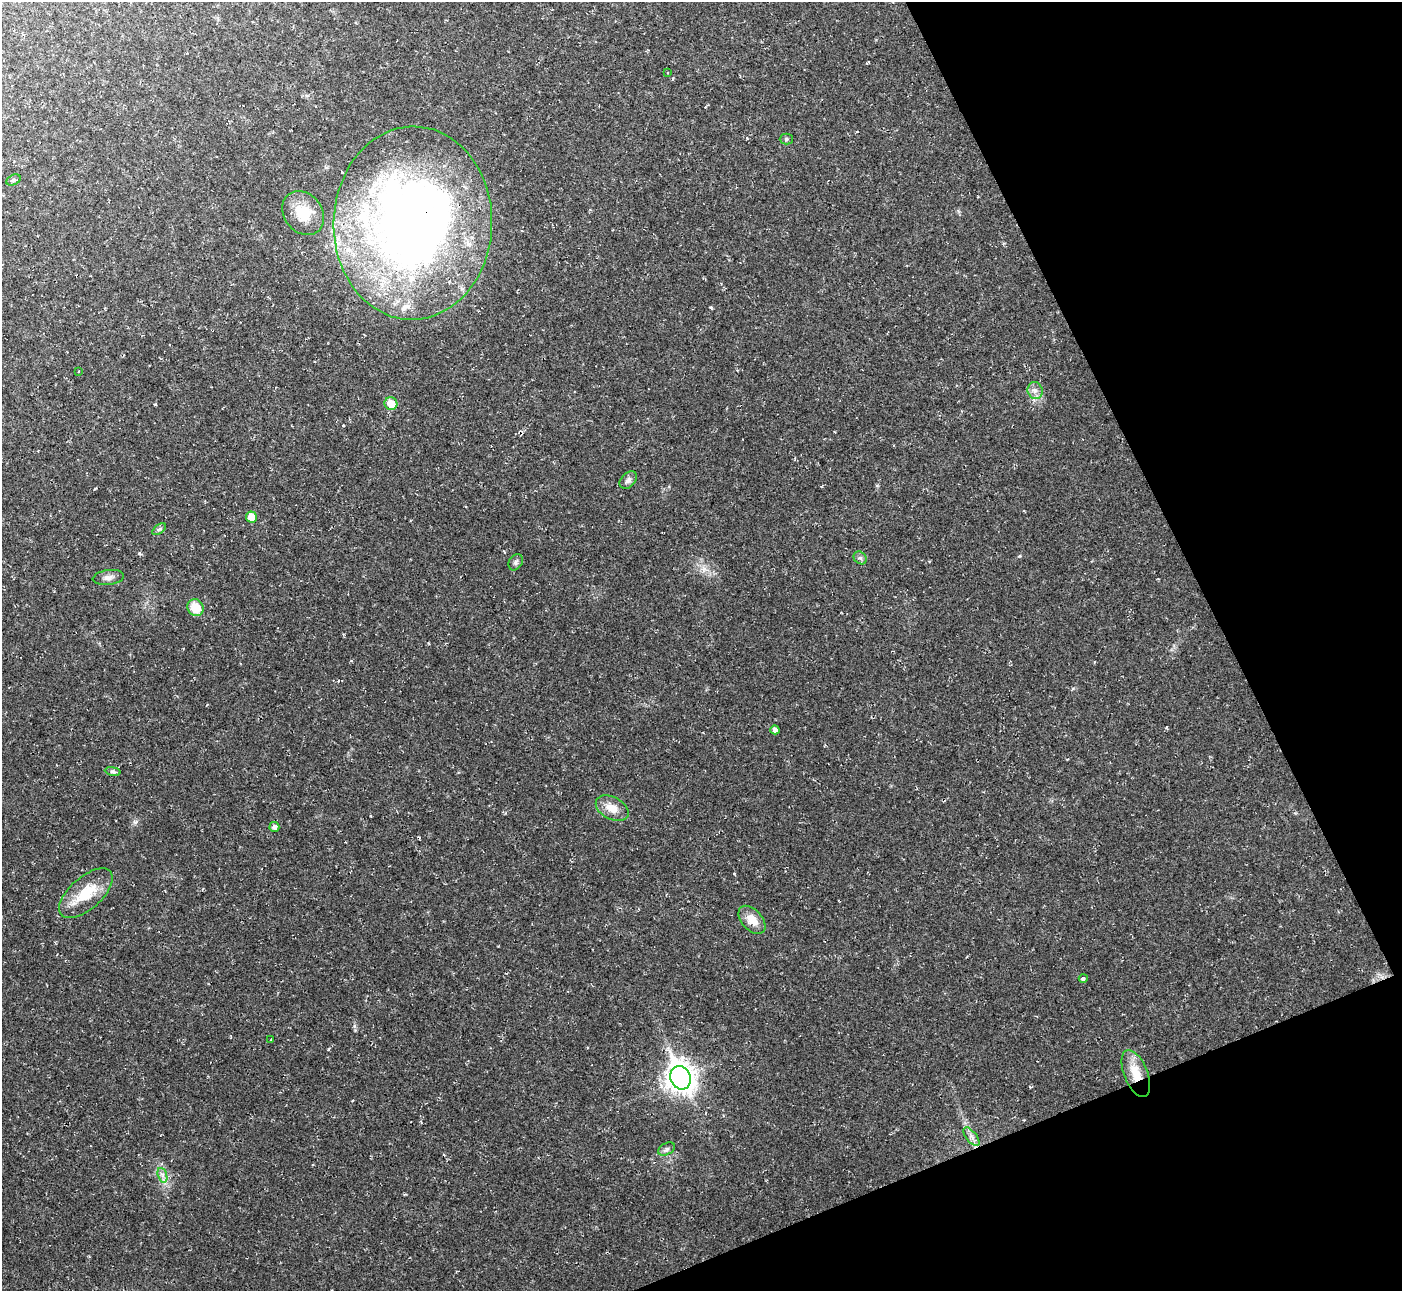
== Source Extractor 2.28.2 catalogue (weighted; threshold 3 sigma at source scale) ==
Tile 12 of 4 x 4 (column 4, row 3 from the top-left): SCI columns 4203-5602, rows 1440-2728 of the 5602 x 5589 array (HDU 1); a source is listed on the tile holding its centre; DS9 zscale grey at full resolution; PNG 1404 x 1293 px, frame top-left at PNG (2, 2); each listed source drawn as its Kron ellipse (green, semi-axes under 4 px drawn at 4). Shown black and unused: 20% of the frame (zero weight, under 2 of 3 exposures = <1% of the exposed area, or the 3 px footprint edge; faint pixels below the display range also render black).
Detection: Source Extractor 2.28.2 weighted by HDU 2 'WHT'; one run over the whole footprint, this tile lists its part. Background 0.0237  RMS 0.0063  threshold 0.0283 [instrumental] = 3 sigma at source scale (4.5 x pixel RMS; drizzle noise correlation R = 1.50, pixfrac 1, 0.05/0.05 arcsec/px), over >= 5 px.
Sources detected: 30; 2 inside a brighter listed object's ellipse — not listed separately; the other 28 listed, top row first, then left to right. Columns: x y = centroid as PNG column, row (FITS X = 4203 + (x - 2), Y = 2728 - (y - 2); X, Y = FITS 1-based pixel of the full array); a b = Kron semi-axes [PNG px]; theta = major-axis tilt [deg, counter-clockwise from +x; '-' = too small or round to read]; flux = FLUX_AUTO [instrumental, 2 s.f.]
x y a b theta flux
668 73 3 2 - 0.37
786 139 6 5 - 1
14 180 7 5 27 1.2
303 213 23 19 -52 16
413 223 97 79 88 520
79 371 2 2 - 0.46
1035 391 8 7 - 3
391 404 6 6 - 9.7
628 480 10 7 46 2.3
251 517 5 5 - 9.1
159 529 8 4 36 1.3
860 558 7 6 - 1.7
516 562 9 6 56 1.6
108 577 15 7 8 3.3
196 608 9 8 - 12
775 730 4 4 - 2.4
113 771 8 4 -9 1.3
612 808 17 11 -28 7.7
274 827 5 5 - 2.1
86 893 33 16 41 20
752 920 16 10 -48 8
1083 978 4 3 - 1.7
271 1040 3 2 - 0.63
1136 1074 25 11 -69 13
681 1078 12 10 -69 650
971 1137 11 5 -51 2.7
667 1149 9 5 27 1.7
162 1175 7 4 -71 2.1
Overlapping masked pixels (flux is a lower limit): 2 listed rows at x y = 413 223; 1136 1074
Unlisted compact peaks at least as high as the median listed source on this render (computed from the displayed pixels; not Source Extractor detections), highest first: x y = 328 1049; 135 822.